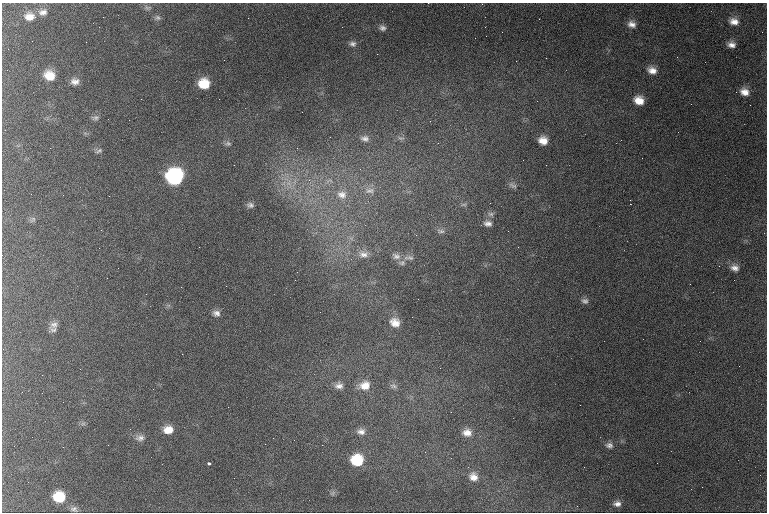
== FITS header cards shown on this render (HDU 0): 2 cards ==
NAXIS1  =                  765 /
NAXIS2  =                  510 /

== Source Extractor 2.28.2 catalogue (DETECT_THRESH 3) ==
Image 765 x 510 px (HDU 0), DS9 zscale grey, 1 PNG px = 1 image px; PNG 769 x 514 px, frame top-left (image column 1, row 510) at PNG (2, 3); no overlay
Background 1440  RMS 19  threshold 56.2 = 3 sigma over >= 5 px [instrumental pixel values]
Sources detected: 76; all 76 listed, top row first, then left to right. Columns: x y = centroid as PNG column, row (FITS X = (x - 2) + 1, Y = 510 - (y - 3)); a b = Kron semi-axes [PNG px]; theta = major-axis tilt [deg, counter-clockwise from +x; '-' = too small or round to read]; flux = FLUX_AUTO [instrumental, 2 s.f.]
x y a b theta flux
148 8 10 6 -5 3800
43 12 13 9 13 7600
29 17 12 9 -3 13000
158 18 8 7 - 3400
248 18 2 2 - 1300
539 19 2 2 - 2100
734 21 13 9 -12 11000
632 24 10 7 -19 7500
382 28 10 8 -20 5200
86 42 2 2 - 1100
353 44 9 7 -1 4600
731 45 9 7 -3 7000
652 70 12 8 -19 10000
49 75 11 9 -23 21000
75 81 10 8 -3 7300
204 84 9 8 - 28000
744 92 10 8 -22 10000
141 99 2 2 - 570
219 99 2 2 - 950
639 100 10 8 -26 16000
95 118 10 6 3 3900
365 138 11 8 -6 5800
401 138 10 5 -10 3600
543 140 9 8 - 13000
228 143 8 6 -15 3000
50 148 2 2 - 730
99 151 10 5 27 2800
523 160 2 2 - 470
174 177 11 11 - 230000
288 183 7 4 -18 4700
513 186 12 6 -24 3900
370 191 13 8 6 8600
342 195 14 12 -18 14000
464 204 9 4 0 2400
630 204 2 2 - 34000
250 205 8 6 -13 3800
491 214 9 6 0 3800
33 219 9 5 43 2700
488 224 10 7 -7 5900
441 231 11 6 -11 3700
508 231 2 2 - 780
363 254 14 9 -3 9600
396 256 12 8 -23 6500
409 258 15 5 -2 4600
402 263 8 6 36 3300
719 266 2 2 - 870
734 268 10 8 -14 7000
295 280 2 2 - 800
585 301 9 7 -7 4300
216 313 9 7 -10 5400
412 317 2 2 - 3000
395 322 12 10 -30 12000
54 324 12 9 22 6300
53 330 10 6 -17 3600
440 368 2 2 - 510
80 369 2 2 - 600
365 385 14 11 13 17000
339 386 11 9 2 7500
393 386 11 7 -16 4500
228 407 2 2 - 2100
83 424 7 4 19 2200
168 430 10 8 3 16000
361 432 11 9 -2 7600
467 433 11 9 -5 10000
32 437 2 2 - 460
140 438 12 8 4 6400
322 445 2 2 - 920
609 445 10 8 -9 5500
357 460 11 10 - 50000
657 463 2 2 - 560
209 464 4 3 - 2800
473 477 12 10 -39 10000
333 493 7 4 71 2400
59 497 11 10 - 37000
617 504 10 7 2 6200
74 509 11 8 -16 4900